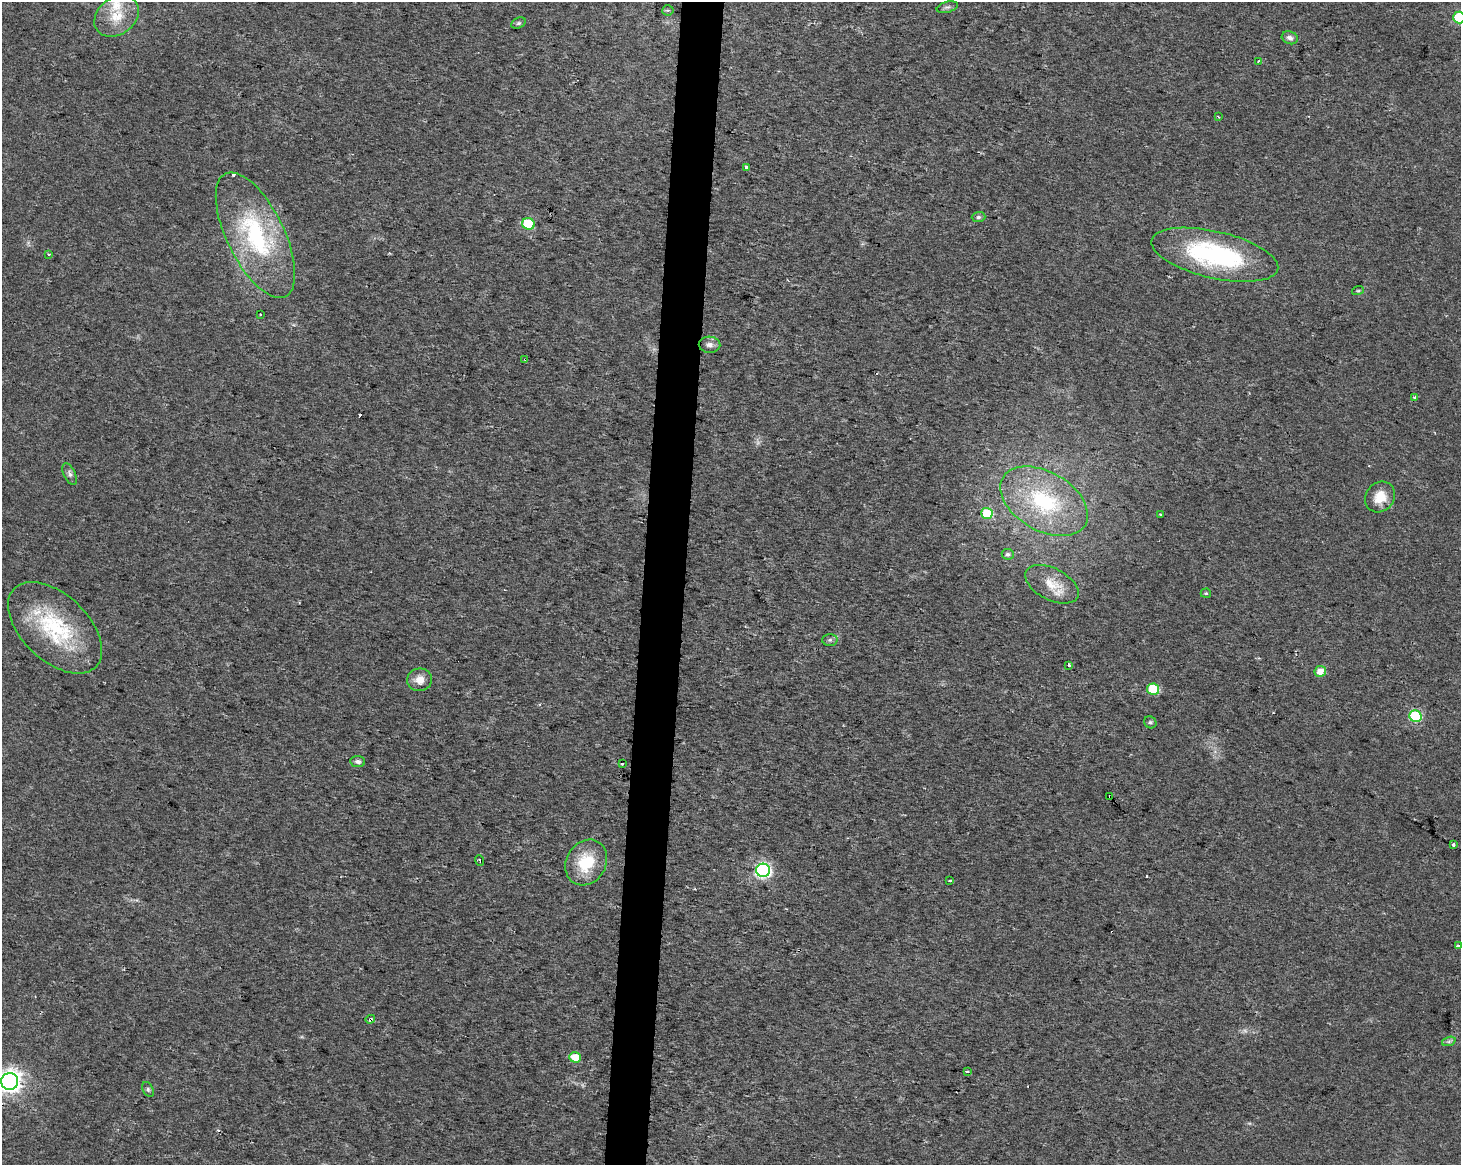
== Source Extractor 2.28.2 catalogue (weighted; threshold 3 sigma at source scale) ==
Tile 8 of 3 x 4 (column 2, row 3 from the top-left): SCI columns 1744-3202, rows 1164-2326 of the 4889 x 4662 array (HDU 1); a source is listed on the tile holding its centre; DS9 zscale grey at full resolution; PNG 1463 x 1167 px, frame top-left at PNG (2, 2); each listed source drawn as its Kron ellipse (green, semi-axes under 4 px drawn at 4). Shown black and unused: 3% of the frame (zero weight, under 2 of 3 exposures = <1% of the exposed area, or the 3 px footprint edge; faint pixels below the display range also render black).
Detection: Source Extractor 2.28.2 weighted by HDU 2 'WHT'; one run over the whole footprint, this tile lists its part. Background 0.0254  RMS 0.0053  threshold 0.0239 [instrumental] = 3 sigma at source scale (4.5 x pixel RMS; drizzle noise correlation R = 1.50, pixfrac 1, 0.0396/0.0396 arcsec/px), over >= 5 px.
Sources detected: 58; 1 too faint to see at this stretch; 6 cosmic-ray / hot-pixel residue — neither listed nor drawn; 1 inside a brighter listed object's ellipse — not listed separately; the other 50 listed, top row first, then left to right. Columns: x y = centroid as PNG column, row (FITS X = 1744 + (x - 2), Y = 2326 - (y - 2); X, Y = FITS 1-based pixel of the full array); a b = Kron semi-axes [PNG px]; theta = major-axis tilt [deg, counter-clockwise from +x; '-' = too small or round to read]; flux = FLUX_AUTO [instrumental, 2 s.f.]
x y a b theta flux
947 7 11 5 15 1.4
668 10 5 5 - 0.96
117 16 24 18 37 14
1459 18 6 6 - 26
518 23 8 5 26 0.97
1290 38 8 6 -19 2
1259 61 4 3 - 0.77
1218 116 3 2 - 0.73
747 167 4 3 - 11
979 217 7 5 1 1.1
528 224 6 6 - 29
255 235 68 28 -64 69
49 254 4 3 - 0.52
1215 255 65 23 -13 80
1358 290 6 4 20 0.73
260 315 3 2 - 0.44
710 345 11 8 -2 2.8
525 359 3 3 - 2
1415 397 4 3 - 2
70 474 12 6 -66 1.8
1380 497 16 14 50 9.2
1044 501 47 29 -30 48
987 513 5 5 - 20
1160 514 3 2 - 0.76
1008 554 6 5 - 1.3
1052 584 29 16 -27 12
1206 593 5 4 - 0.65
55 628 56 33 -43 53
830 640 7 6 - 1.3
1069 665 4 3 - 1.5
1320 671 6 5 - 4.8
419 680 12 11 - 5.2
1153 689 6 5 - 19
1416 716 6 6 - 40
1150 722 6 5 - 1.1
358 761 7 5 -9 1.8
622 764 3 3 - 1.9
1110 796 2 2 - 0.47
1453 845 3 3 - 3.8
479 860 5 3 - 2.1
586 862 24 20 59 20
763 870 7 6 - 120
950 881 3 2 - 0.56
1458 946 4 3 - 2
370 1019 5 3 - 1.8
1449 1041 7 4 19 1.1
575 1057 6 5 - 11
968 1071 3 3 - 3.4
10 1081 8 8 - 380
148 1089 8 5 -64 1.1
Overlapping masked pixels (flux is a lower limit): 3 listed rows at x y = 525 359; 1110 796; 370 1019
Isophote crosses this tile's border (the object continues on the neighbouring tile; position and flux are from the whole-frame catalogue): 2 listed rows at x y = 1459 18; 10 1081